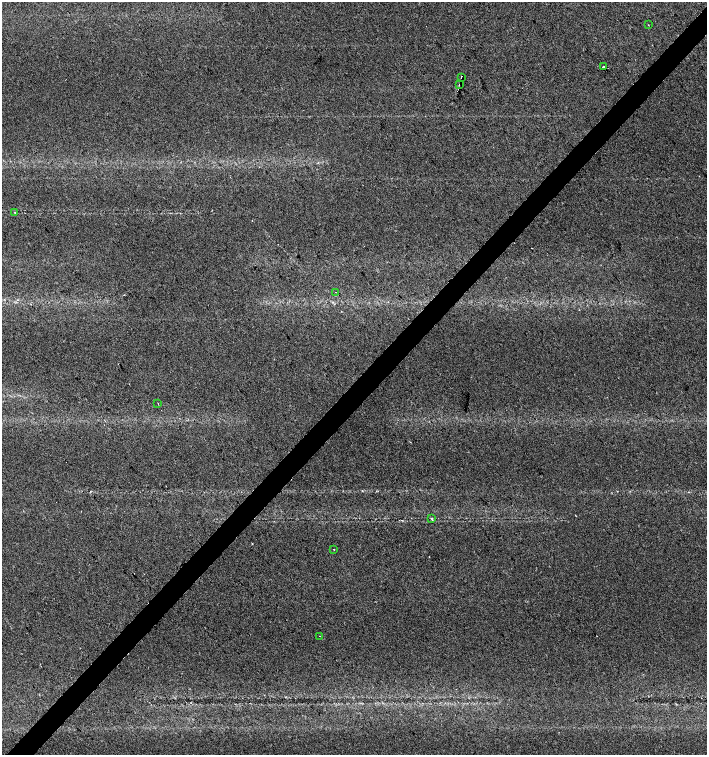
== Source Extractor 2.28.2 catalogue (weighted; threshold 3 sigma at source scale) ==
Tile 7 of 4 x 4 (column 3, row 2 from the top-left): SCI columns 2976-4385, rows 3017-4522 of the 6017 x 6028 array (HDU 1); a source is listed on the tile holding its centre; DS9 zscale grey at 2 x 2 block average (1 PNG px = mean of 2 x 2 image px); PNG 709 x 757 px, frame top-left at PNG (2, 2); each listed source drawn as its Kron ellipse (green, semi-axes under 4 px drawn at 4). Shown black and unused: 4% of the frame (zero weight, under 2 of 3 exposures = <1% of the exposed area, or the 3 px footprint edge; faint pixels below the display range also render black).
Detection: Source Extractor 2.28.2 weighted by HDU 2 'WHT'; one run over the whole footprint, this tile lists its part. Background 0.0491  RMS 0.0071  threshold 0.0321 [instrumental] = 3 sigma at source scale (4.5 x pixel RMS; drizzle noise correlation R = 1.50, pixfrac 1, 0.0396/0.0396 arcsec/px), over >= 5 px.
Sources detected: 11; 1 cosmic-ray / hot-pixel residue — neither listed nor drawn; the other 10 listed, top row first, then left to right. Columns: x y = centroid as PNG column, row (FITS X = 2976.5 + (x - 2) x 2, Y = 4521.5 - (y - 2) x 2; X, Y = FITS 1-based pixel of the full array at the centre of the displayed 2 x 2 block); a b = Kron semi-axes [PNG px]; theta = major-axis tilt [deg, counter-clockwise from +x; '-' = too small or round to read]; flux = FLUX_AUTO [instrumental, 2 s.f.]
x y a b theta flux
648 25 2 2 - 0.59
603 67 2 2 - 17
461 77 3 2 - 4.3
459 85 2 2 - 3.3
15 212 3 2 - 1.4
335 292 2 2 - 1.5
158 404 2 2 - 0.9
432 519 3 2 - 1.8
334 549 2 2 - 1.8
320 636 2 2 - 1.2
Diffuse or blended objects may show on this block-average render without a row.